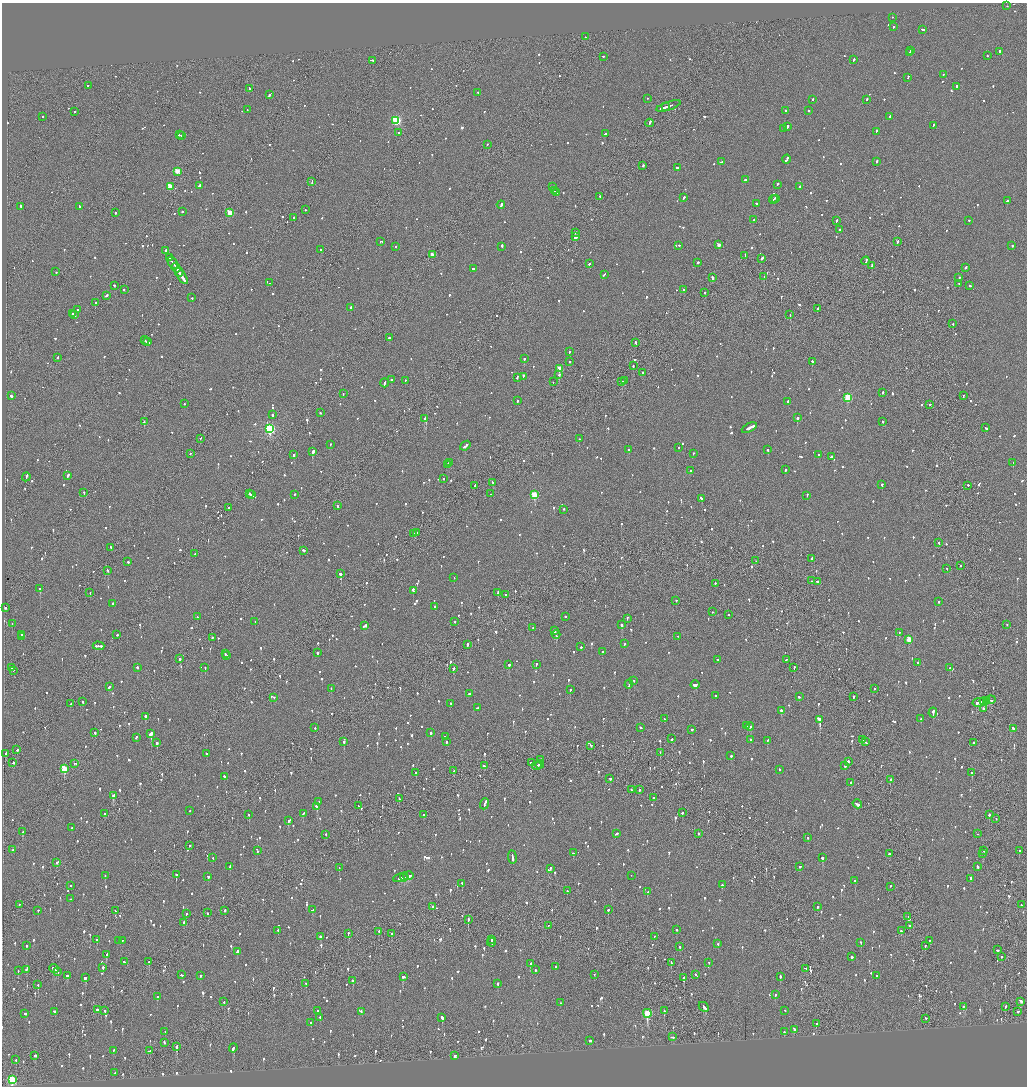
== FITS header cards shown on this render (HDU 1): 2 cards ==
NAXIS1  =                 2050
NAXIS2  =                 2168

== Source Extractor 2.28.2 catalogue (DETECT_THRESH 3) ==
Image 2050 x 2168 px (HDU 1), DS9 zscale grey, zoomed out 1/2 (1 PNG px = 2 x 2 image px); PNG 1029 x 1088 px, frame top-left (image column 2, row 2167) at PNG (2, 3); each listed source drawn as its Kron ellipse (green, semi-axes under 4 px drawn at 4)
Background -0.0859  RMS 0.061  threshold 0.184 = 3 sigma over >= 5 px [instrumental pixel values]
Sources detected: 1614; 63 cannot appear on this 1/2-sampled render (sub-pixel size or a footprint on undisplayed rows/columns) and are neither listed nor drawn; of the other 1551, the 500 brightest by FLUX_AUTO listed and drawn (1051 fainter detections omitted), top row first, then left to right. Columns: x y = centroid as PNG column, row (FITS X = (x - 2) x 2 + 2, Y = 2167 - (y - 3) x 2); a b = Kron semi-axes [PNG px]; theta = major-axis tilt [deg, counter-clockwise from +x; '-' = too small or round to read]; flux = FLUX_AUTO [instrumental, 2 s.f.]
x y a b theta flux
1007 6 2 1 - 140
892 17 2 2 - 72
894 27 2 2 - 310
923 29 3 2 - 150
585 37 2 1 - 100
910 50 2 2 - 130
1000 51 3 2 - 130
909 52 2 2 - 77
603 56 2 2 - 73
987 56 2 2 - 86
372 60 4 2 - 190
854 60 3 2 - 91
943 74 2 2 - 98
908 77 3 2 - 100
88 85 2 2 - 96
957 86 2 2 - 180
249 88 3 2 - 210
478 92 2 2 - 78
270 95 4 2 - 110
648 98 2 2 - 79
867 99 3 2 - 100
812 100 2 2 - 140
668 106 13 2 18 490
665 107 4 1 - 160
247 109 2 2 - 79
786 110 2 2 - 250
74 111 2 1 - 90
808 111 2 2 - 110
43 116 2 2 - 190
890 117 3 2 - 180
396 120 3 3 - 1200
649 123 4 2 - 250
933 125 3 2 - 81
787 126 3 2 - 120
783 129 3 2 - 150
876 131 3 2 - 110
399 133 2 2 - 120
605 134 2 2 - 490
179 135 3 2 - 84
182 136 2 2 - 140
487 144 2 2 - 72
786 159 4 2 - 270
877 161 3 2 - 110
721 162 3 2 - 110
643 166 2 2 - 240
677 168 3 2 - 320
177 171 3 3 - 310
745 180 2 2 - 130
312 181 3 1 - 110
778 184 2 2 - 110
170 186 3 3 - 400
199 186 3 2 - 180
552 187 2 2 - 170
800 187 3 2 - 140
555 191 2 1 - 100
556 193 3 2 - 280
600 196 2 2 - 160
684 198 3 2 - 140
776 198 3 2 - 150
773 199 4 2 - 140
1007 201 3 2 - 160
757 204 2 2 - 130
501 205 4 2 - 210
21 206 2 2 - 340
79 206 3 2 - 130
305 210 2 2 - 71
182 211 2 2 - 150
229 212 3 2 - 340
115 213 2 2 - 350
294 217 2 2 - 120
754 220 2 2 - 110
969 220 2 2 - 74
836 221 3 2 - 82
839 230 3 2 - 97
575 233 2 1 - 230
575 237 3 2 - 1000
380 241 2 1 - 200
898 242 3 2 - 92
679 245 2 2 - 79
719 245 2 2 - 120
396 246 2 2 - 81
502 246 3 2 - 180
1012 246 2 2 - 130
165 250 3 2 - 170
321 250 2 2 - 110
432 255 3 2 - 200
745 255 3 2 - 100
169 258 3 2 - 440
762 258 3 2 - 350
866 261 4 2 - 170
697 262 2 2 - 310
173 263 7 2 -56 400
589 264 2 2 - 360
872 265 3 2 - 110
966 267 3 2 - 140
176 268 5 2 - 440
473 269 3 2 - 100
56 272 2 2 - 96
179 272 4 2 - 240
604 274 4 2 - 110
182 276 9 2 -56 510
764 277 3 1 - 75
712 278 4 2 - 210
959 278 3 2 - 130
270 283 2 2 - 150
959 283 2 1 - 71
115 285 2 2 - 180
970 286 2 2 - 86
124 289 2 2 - 160
683 289 2 2 - 78
705 292 2 2 - 120
106 296 3 2 - 230
192 298 2 1 - 270
95 303 2 1 - 220
351 307 2 2 - 100
817 309 3 2 - 99
78 310 2 2 - 90
73 313 2 2 - 120
75 315 2 2 - 74
790 315 2 1 - 190
953 324 2 2 - 92
389 338 2 2 - 330
145 340 4 2 - 170
147 342 4 1 - 170
635 343 3 2 - 360
569 352 2 2 - 110
58 358 2 1 - 110
524 359 2 1 - 660
570 361 2 2 - 140
813 361 3 2 - 340
633 366 2 2 - 100
559 368 3 3 - 210
642 372 2 1 - 92
559 374 2 2 - 93
523 376 3 2 - 96
517 377 3 2 - 80
391 380 2 2 - 180
405 381 2 2 - 71
622 381 3 2 - 190
625 381 3 2 - 140
553 382 2 1 - 73
384 383 4 2 - 200
883 393 3 2 - 120
343 394 2 2 - 72
11 396 2 2 - 350
963 396 3 2 - 78
848 397 3 3 - 910
517 401 2 2 - 69
788 401 2 2 - 69
184 404 2 2 - 69
930 404 2 1 - 300
321 413 2 2 - 86
272 415 2 2 - 120
425 418 3 2 - 1500
797 418 2 2 - 480
883 421 2 2 - 170
144 422 2 2 - 160
749 428 8 2 26 720
986 428 3 2 - 93
270 429 4 3 - 1700
200 438 2 1 - 100
579 439 2 2 - 280
330 444 2 2 - 73
465 446 6 2 39 190
679 447 2 1 - 82
629 450 2 2 - 130
768 450 2 2 - 380
313 451 3 2 - 1100
190 453 2 2 - 80
693 453 2 2 - 75
294 455 2 2 - 160
819 455 2 2 - 69
831 457 3 2 - 130
1013 462 2 2 - 130
449 463 2 2 - 200
447 464 3 2 - 120
785 470 3 2 - 90
690 471 2 2 - 90
68 476 3 2 - 170
26 477 4 2 - 170
443 479 2 2 - 110
493 482 2 2 - 95
882 484 2 2 - 210
968 485 2 2 - 140
475 486 3 2 - 220
84 492 2 2 - 100
249 493 2 2 - 140
295 494 2 2 - 79
491 494 2 2 - 120
252 495 4 2 - 180
534 495 3 3 - 580
807 495 3 2 - 120
701 498 3 2 - 260
338 506 3 2 - 110
229 508 3 2 - 110
563 509 2 2 - 73
416 532 2 2 - 120
414 534 2 1 - 210
939 543 2 2 - 80
110 547 3 1 - 96
303 550 2 2 - 240
195 554 2 2 - 85
812 558 3 2 - 140
756 561 2 2 - 74
128 562 2 2 - 380
961 565 2 2 - 83
947 568 2 1 - 73
108 570 3 2 - 86
341 574 2 2 - 750
454 577 2 2 - 100
811 581 2 2 - 110
817 581 2 2 - 81
715 583 2 2 - 99
40 589 3 2 - 310
413 590 4 2 - 190
90 592 2 1 - 92
498 592 3 2 - 160
506 595 2 2 - 88
676 600 2 2 - 170
939 601 3 2 - 100
112 603 2 2 - 100
435 606 2 2 - 150
5 607 2 2 - 250
712 612 2 1 - 200
728 614 2 2 - 92
565 616 2 2 - 120
198 617 2 2 - 77
627 618 3 2 - 83
255 621 2 2 - 140
455 622 2 2 - 85
12 624 3 2 - 130
622 625 2 2 - 260
1007 625 2 2 - 79
365 626 4 2 - 160
533 627 2 1 - 270
555 631 4 2 - 220
899 632 2 2 - 220
21 634 3 2 - 140
556 634 4 2 - 330
117 635 2 2 - 94
21 636 2 2 - 88
678 636 2 1 - 86
212 637 2 2 - 110
909 639 3 3 - 420
624 644 2 2 - 120
467 645 4 1 - 210
98 646 6 2 -2 270
581 647 2 2 - 230
602 651 2 2 - 110
318 653 2 2 - 260
225 654 2 2 - 130
227 656 2 2 - 75
180 659 2 2 - 710
718 659 3 2 - 87
786 660 2 1 - 84
917 662 2 2 - 81
536 664 3 2 - 94
509 665 2 2 - 250
137 667 2 2 - 110
794 667 2 2 - 170
12 668 2 2 - 92
205 668 2 2 - 280
453 668 2 2 - 400
950 668 2 2 - 100
13 670 2 2 - 69
634 680 2 2 - 110
629 684 4 2 - 210
695 685 4 2 - 200
109 687 3 2 - 180
874 688 2 2 - 130
331 689 2 2 - 72
570 690 2 2 - 210
469 693 2 2 - 71
715 696 2 2 - 180
853 696 2 2 - 150
274 697 2 1 - 170
799 697 2 2 - 150
987 700 3 1 - 130
991 700 5 2 - 260
984 701 4 2 - 240
82 702 2 2 - 78
979 702 6 2 12 400
451 703 2 2 - 110
70 704 2 2 - 88
477 708 3 2 - 130
984 708 2 2 - 320
781 710 2 2 - 180
933 712 5 2 - 220
145 716 3 2 - 460
664 719 2 2 - 93
921 719 2 2 - 150
820 720 3 2 - 1200
747 726 2 2 - 110
750 726 4 2 - 190
641 727 3 2 - 96
315 728 2 2 - 78
1014 728 3 2 - 150
691 729 3 2 - 73
95 733 2 2 - 180
151 733 3 2 - 1100
431 733 2 2 - 200
446 736 3 2 - 110
136 737 2 2 - 70
672 739 3 2 - 83
751 740 2 2 - 110
768 740 3 2 - 70
863 740 2 2 - 110
344 741 2 2 - 230
447 741 2 2 - 99
865 742 3 1 - 130
974 742 2 2 - 100
157 743 2 2 - 170
591 745 3 2 - 170
17 750 2 2 - 85
660 752 2 1 - 72
5 754 3 2 - 120
207 754 2 2 - 150
731 756 2 2 - 110
540 760 3 2 - 90
848 761 2 2 - 310
13 762 2 2 - 120
75 763 3 2 - 85
531 763 2 1 - 280
540 764 4 1 - 220
537 765 5 2 - 220
484 766 2 2 - 130
845 766 2 2 - 180
64 769 3 3 - 570
779 769 2 2 - 77
454 771 3 2 - 91
416 773 2 2 - 100
972 773 2 2 - 110
224 776 2 2 - 90
610 778 2 2 - 390
890 779 2 2 - 120
851 782 2 2 - 150
631 789 2 2 - 70
639 790 2 2 - 170
114 795 3 2 - 410
654 797 2 2 - 91
399 799 3 2 - 130
319 802 2 2 - 190
484 804 6 2 67 370
857 804 5 2 - 200
317 806 3 2 - 200
358 806 4 2 - 150
190 811 2 2 - 81
303 813 2 2 - 96
682 813 2 2 - 100
105 814 3 2 - 98
249 814 2 2 - 97
423 814 2 2 - 82
989 815 2 2 - 230
996 819 2 1 - 130
288 820 3 2 - 250
72 827 2 2 - 79
23 832 3 2 - 260
617 833 3 2 - 120
698 833 2 2 - 140
326 834 2 2 - 69
977 834 2 2 - 98
808 837 2 2 - 240
190 845 2 2 - 90
13 850 2 2 - 81
984 850 2 2 - 89
1019 850 2 2 - 110
257 851 2 2 - 72
573 853 2 2 - 75
982 853 2 2 - 230
889 854 2 2 - 160
213 857 2 2 - 70
512 857 7 2 -84 250
822 858 2 2 - 320
57 862 3 2 - 80
800 866 2 2 - 79
230 867 3 2 - 73
978 867 3 2 - 180
339 868 2 2 - 79
550 868 3 2 - 69
176 874 2 2 - 360
631 875 2 1 - 100
105 876 2 2 - 81
208 876 2 2 - 160
409 876 5 1 - 240
404 877 4 3 - 200
400 878 7 2 8 190
970 878 3 2 - 140
855 881 2 2 - 160
462 883 3 2 - 75
71 885 2 1 - 120
722 885 2 2 - 140
890 886 2 1 - 150
567 891 2 2 - 200
647 892 2 2 - 120
70 899 2 1 - 390
19 904 2 2 - 71
1021 905 2 2 - 96
817 906 2 2 - 87
433 907 2 2 - 190
38 910 2 2 - 140
115 910 3 2 - 91
225 910 2 1 - 300
312 910 3 2 - 170
608 910 2 2 - 210
207 913 2 2 - 110
186 914 2 2 - 110
908 916 2 1 - 83
468 919 2 1 - 400
184 922 2 2 - 180
548 925 2 1 - 190
910 926 2 2 - 84
676 929 2 2 - 71
278 930 2 2 - 76
379 931 2 2 - 89
901 931 2 2 - 170
348 933 2 1 - 120
392 933 2 2 - 110
320 936 2 2 - 97
654 936 2 1 - 75
97 939 2 2 - 230
122 940 2 1 - 95
492 940 3 2 - 100
929 940 2 2 - 110
119 941 2 2 - 72
491 942 4 2 - 150
861 942 2 2 - 79
718 944 2 2 - 80
26 945 2 2 - 150
925 946 2 1 - 71
680 947 2 2 - 190
997 950 3 2 - 120
237 951 4 2 - 200
106 955 2 2 - 210
1001 956 2 1 - 110
852 957 2 2 - 880
124 961 2 2 - 70
149 962 2 2 - 150
709 962 2 2 - 88
671 963 3 2 - 120
530 964 3 2 - 200
555 966 2 2 - 180
103 967 2 2 - 640
54 968 5 2 - 350
806 968 3 2 - 110
26 970 2 2 - 71
535 970 2 2 - 97
18 971 2 2 - 92
58 971 2 1 - 76
594 974 2 2 - 74
67 975 3 2 - 98
182 975 3 2 - 140
200 975 2 2 - 150
696 975 3 2 - 96
403 976 4 2 - 190
780 976 2 2 - 330
876 976 2 2 - 75
85 977 3 2 - 510
684 978 3 2 - 450
353 980 2 2 - 450
498 983 3 2 - 110
306 984 3 2 - 85
38 985 2 2 - 77
775 994 2 2 - 110
157 996 2 2 - 140
1021 1001 3 2 - 620
224 1002 2 2 - 69
561 1003 2 2 - 92
963 1006 2 2 - 88
1005 1006 2 2 - 100
704 1007 5 2 - 200
98 1010 4 2 - 210
785 1010 2 2 - 74
54 1011 3 2 - 1000
105 1011 2 2 - 120
317 1011 2 2 - 79
361 1011 2 2 - 210
664 1011 2 2 - 230
1018 1011 2 2 - 99
25 1013 2 2 - 73
647 1013 4 3 - 630
320 1018 3 2 - 76
442 1018 3 2 - 440
926 1018 2 2 - 70
311 1022 2 2 - 76
816 1024 3 2 - 97
794 1029 3 2 - 110
165 1031 2 2 - 180
784 1032 2 2 - 160
672 1037 3 2 - 110
590 1040 3 2 - 96
164 1042 2 2 - 100
177 1046 2 2 - 190
233 1048 4 2 - 120
113 1050 2 2 - 100
150 1051 3 2 - 110
35 1055 3 2 - 110
455 1056 2 2 - 290
16 1060 2 2 - 180
115 1073 2 1 - 94
12 1079 3 3 - 1200
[1051 fainter detections neither listed nor drawn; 63 sub-pixel or undisplayed-footprint detections neither listed nor drawn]